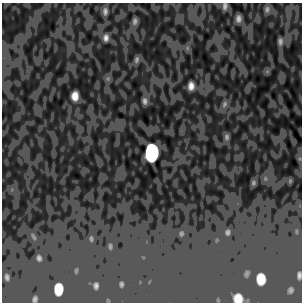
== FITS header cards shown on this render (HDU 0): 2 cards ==
NAXIS1  =                  300
NAXIS2  =                  300

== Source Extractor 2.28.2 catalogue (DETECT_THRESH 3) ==
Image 300 x 300 px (HDU 0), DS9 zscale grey, 1 PNG px = 1 image px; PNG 304 x 304 px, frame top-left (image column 1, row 300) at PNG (2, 3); no overlay
Background -0.161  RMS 0.098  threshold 0.293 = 3 sigma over >= 5 px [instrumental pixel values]
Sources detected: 33; all 33 listed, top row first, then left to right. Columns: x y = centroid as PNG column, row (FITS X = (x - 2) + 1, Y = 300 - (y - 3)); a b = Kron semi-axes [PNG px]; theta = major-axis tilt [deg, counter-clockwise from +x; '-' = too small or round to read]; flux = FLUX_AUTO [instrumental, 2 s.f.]
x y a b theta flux
225 6 10 6 81 26
267 9 9 8 - 24
105 11 11 7 88 32
238 19 8 6 86 32
135 21 9 7 83 25
106 38 11 8 86 38
280 41 12 7 89 30
187 48 7 4 -72 14
137 60 10 6 77 22
267 71 7 6 - 16
108 79 8 6 90 19
191 86 9 7 88 44
75 96 9 7 88 62
145 101 10 8 -81 30
224 104 12 8 71 36
227 137 10 7 90 23
151 153 11 8 87 1300
299 159 8 6 -89 16
253 183 8 4 -82 8.5
227 232 4 4 - 10
33 237 12 5 -58 24
91 239 11 6 -85 22
110 246 8 5 -81 15
39 258 8 6 -72 19
299 275 8 4 86 17
7 277 5 3 - 12
261 279 9 7 -89 130
121 284 5 4 - 9.1
96 285 5 3 - 14
58 289 9 7 88 170
290 290 8 6 75 16
238 298 9 9 - 92
35 299 6 3 84 9.4
At the frame edge (FLAGS 8, measured only in part): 3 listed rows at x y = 225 6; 299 275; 238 298